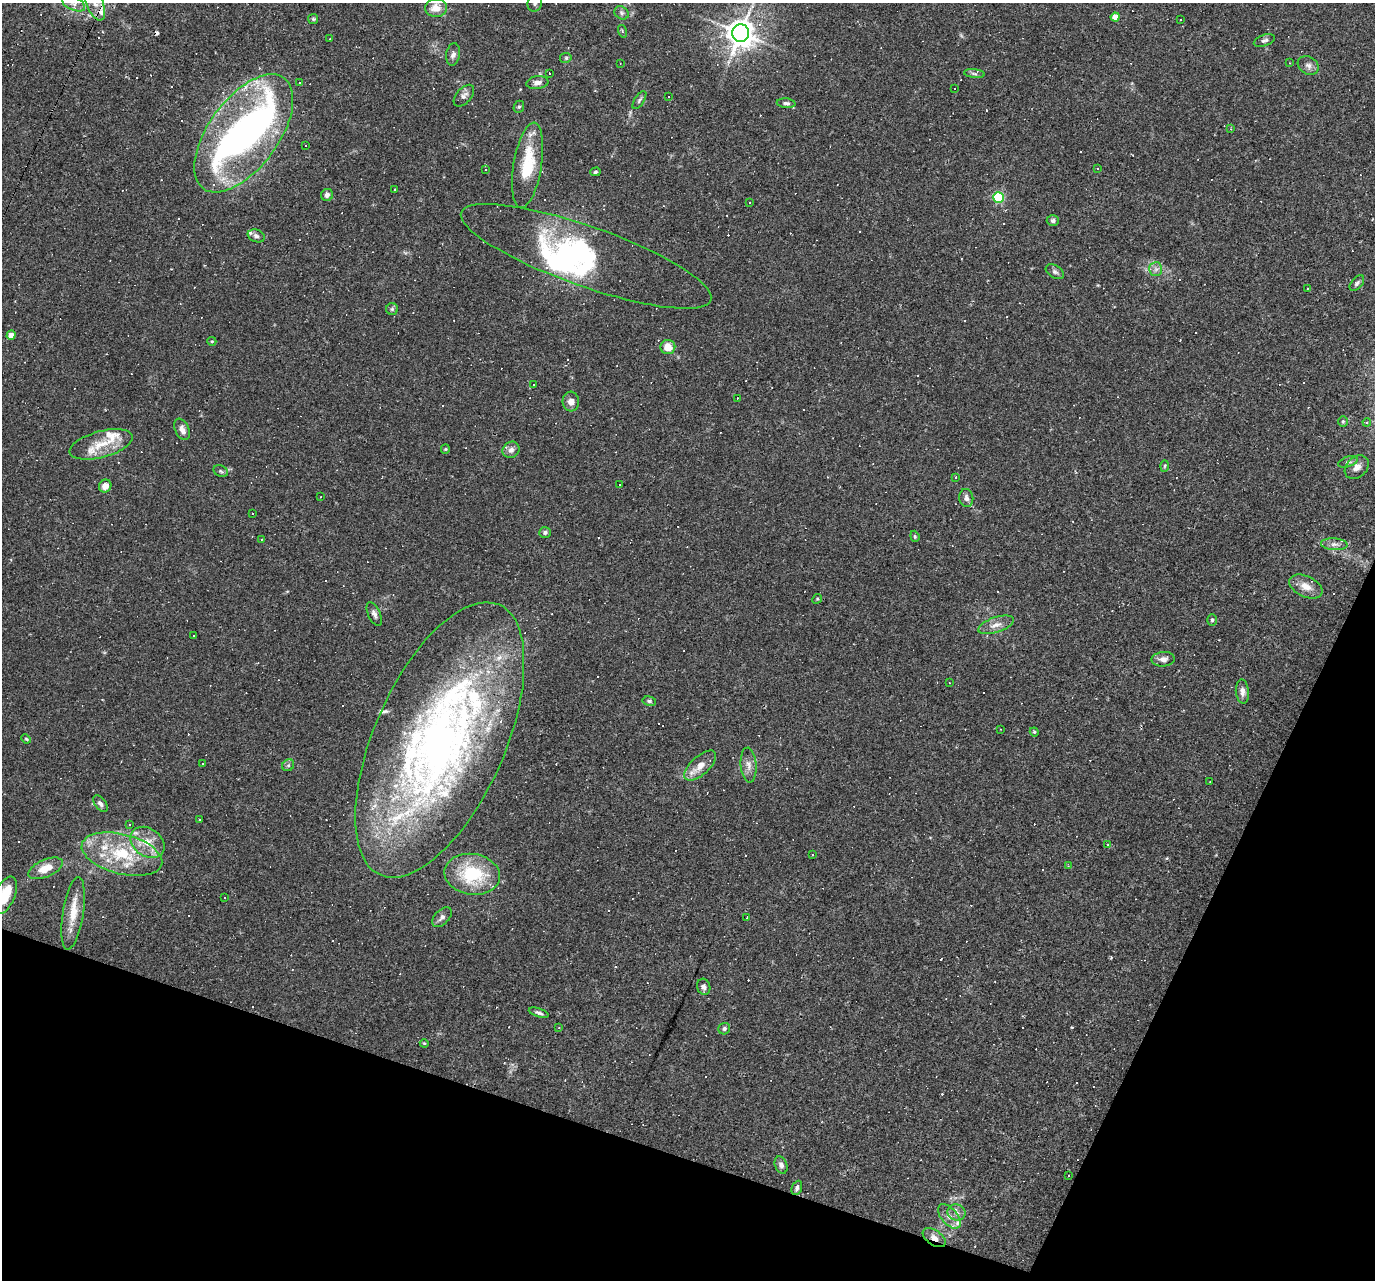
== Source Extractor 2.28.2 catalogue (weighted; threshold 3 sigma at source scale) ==
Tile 15 of 4 x 4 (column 3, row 4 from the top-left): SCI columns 2749-4121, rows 266-1543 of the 5495 x 5510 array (HDU 1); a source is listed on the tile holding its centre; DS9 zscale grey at full resolution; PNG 1377 x 1282 px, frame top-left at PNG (2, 3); each listed source drawn as its Kron ellipse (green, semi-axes under 4 px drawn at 4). Shown black and unused: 18% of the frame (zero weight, under 2 of 3 exposures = <1% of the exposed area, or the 3 px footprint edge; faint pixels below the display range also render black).
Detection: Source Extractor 2.28.2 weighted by HDU 2 'WHT'; one run over the whole footprint, this tile lists its part. Background 0.0261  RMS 0.0036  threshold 0.016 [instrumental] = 3 sigma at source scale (4.5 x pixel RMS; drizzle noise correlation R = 1.50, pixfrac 1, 0.05/0.05 arcsec/px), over >= 5 px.
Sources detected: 231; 4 inside a brighter object's white glare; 92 cosmic-ray / hot-pixel residue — neither listed nor drawn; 18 inside a brighter listed object's ellipse — not listed separately; the other 117 listed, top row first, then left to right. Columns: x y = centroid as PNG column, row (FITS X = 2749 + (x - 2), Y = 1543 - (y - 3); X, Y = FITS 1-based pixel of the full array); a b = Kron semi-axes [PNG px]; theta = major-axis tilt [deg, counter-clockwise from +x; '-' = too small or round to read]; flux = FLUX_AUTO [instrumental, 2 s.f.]
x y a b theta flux
95 3 18 8 -67 4
535 3 9 7 74 1.2
74 4 12 6 -24 2
436 8 11 9 1 4.4
622 13 7 6 - 0.97
1115 17 4 4 - 4.5
313 19 5 5 - 0.54
1181 19 2 2 - 0.36
622 31 6 4 -73 0.42
741 33 9 8 - 440
330 38 3 2 - 0.2
1264 40 11 5 18 0.95
453 54 11 7 80 1.5
566 58 6 5 - 0.58
620 63 3 3 - 0.26
1289 63 4 3 - 0.28
1308 65 11 8 -30 1.7
549 73 3 2 - 0.21
974 73 10 4 -6 0.76
300 82 2 2 - 0.28
537 83 11 6 8 1.7
954 88 3 2 - 0.42
464 96 13 7 48 1.6
668 97 3 2 - 0.49
639 100 10 4 56 0.8
786 103 9 5 -5 1
519 107 6 5 - 0.58
1231 129 3 3 - 0.28
244 133 68 35 54 110
305 145 2 2 - 0.3
528 165 43 14 81 16
485 169 3 2 - 0.25
1098 169 3 3 - 2.5
595 172 5 4 - 0.57
394 189 3 2 - 0.29
327 195 6 6 - 1.2
998 197 5 5 - 39
750 203 3 2 - 0.37
1053 220 6 5 - 0.85
256 236 8 6 -21 1
586 256 132 30 -19 45
1156 269 7 6 - 1.2
1055 272 10 6 -31 0.95
1357 283 9 5 49 0.89
1307 288 2 2 - 0.3
392 309 6 6 - 0.67
11 335 5 4 - 3.2
212 341 4 4 - 0.44
668 347 7 7 - 4.2
534 384 3 2 - 0.48
737 398 3 2 - 0.24
571 402 10 8 -85 2.3
1343 421 5 4 - 0.48
1367 422 4 3 - 0.34
182 429 11 7 -66 1.8
101 444 32 13 15 9.2
445 449 5 4 - 0.41
511 450 9 8 - 1.4
1348 462 10 5 18 0.84
1165 466 6 4 88 0.43
1357 467 13 10 43 2.3
221 471 7 5 -23 0.73
955 477 3 2 - 0.35
620 484 2 2 - 0.26
105 486 6 6 - 2.8
321 497 2 2 - 0.24
966 498 9 7 -82 1.5
252 513 2 2 - 0.24
545 532 6 5 - 0.99
915 536 6 4 -70 0.43
261 539 2 2 - 0.21
1334 544 13 6 -4 1.6
1306 587 18 10 -25 3.7
817 599 5 4 - 0.42
374 614 13 6 -66 1.3
1212 620 5 5 - 0.63
996 625 19 7 18 2.9
194 636 3 3 - 0.57
1163 659 11 7 5 1.9
949 683 3 2 - 0.35
1242 691 12 6 -84 1.9
649 701 7 4 -10 0.64
1000 729 2 2 - 0.25
1034 732 4 4 - 0.4
26 739 5 4 - 0.37
440 740 148 65 66 240
203 764 3 2 - 0.41
288 765 6 5 - 0.66
748 765 17 8 -85 2.5
700 766 20 9 42 4.2
1210 781 2 2 - 0.21
100 804 9 5 -52 1.1
199 820 3 2 - 0.37
129 825 3 2 - 0.34
147 842 18 14 -35 6.1
1108 845 4 3 - 0.3
122 854 41 20 -14 21
812 855 3 3 - 0.58
1068 866 3 3 - 0.19
46 868 18 8 23 5.8
472 874 28 20 -9 21
5 895 20 10 65 11
224 898 2 2 - 0.28
73 913 37 10 81 7.1
442 917 12 7 46 1.4
747 917 3 2 - 0.22
704 987 8 6 -72 1.1
539 1013 10 4 -18 0.85
559 1027 3 3 - 0.34
724 1029 6 5 - 0.84
424 1043 4 4 - 0.32
781 1165 9 6 -69 1.3
1069 1175 3 2 - 0.48
797 1188 7 5 68 0.94
957 1213 9 8 - 1.6
949 1216 14 8 -49 2.8
934 1238 13 7 -34 2.5
Overlapping masked pixels (flux is a lower limit): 1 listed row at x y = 934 1238
Isophote crosses this tile's border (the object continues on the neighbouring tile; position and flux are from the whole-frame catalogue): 4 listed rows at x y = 95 3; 535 3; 74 4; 5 895